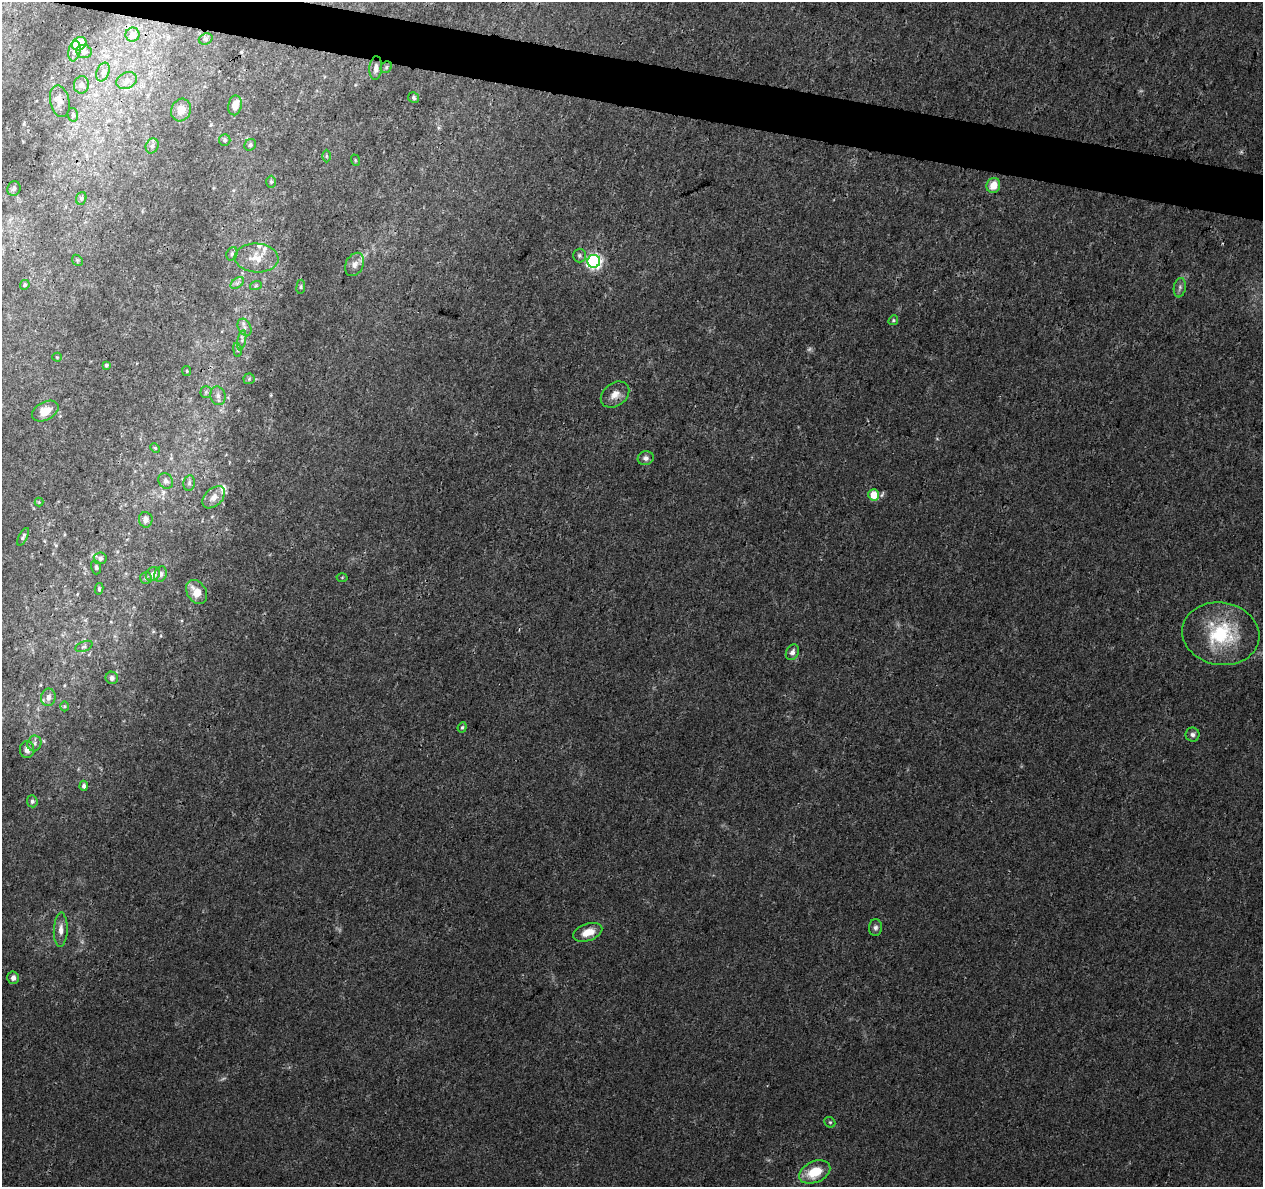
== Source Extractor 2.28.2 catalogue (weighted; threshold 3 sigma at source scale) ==
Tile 11 of 4 x 4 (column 3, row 3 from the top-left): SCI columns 2526-3786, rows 1411-2595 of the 5060 x 5251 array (HDU 1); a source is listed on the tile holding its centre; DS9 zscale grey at full resolution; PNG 1265 x 1189 px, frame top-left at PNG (2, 2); each listed source drawn as its Kron ellipse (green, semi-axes under 4 px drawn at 4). Shown black and unused: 3% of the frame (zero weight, under 3 of 4 exposures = <1% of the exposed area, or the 3 px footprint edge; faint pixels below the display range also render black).
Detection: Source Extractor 2.28.2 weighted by HDU 2 'WHT'; one run over the whole footprint, this tile lists its part. Background 0.00727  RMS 0.0015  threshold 0.00661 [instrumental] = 3 sigma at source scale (4.5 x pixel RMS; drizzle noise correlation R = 1.50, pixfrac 1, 0.0396/0.0396 arcsec/px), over >= 5 px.
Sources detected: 87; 1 too faint to see at this stretch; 1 cosmic-ray / hot-pixel residue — neither listed nor drawn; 3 inside a brighter listed object's ellipse — not listed separately; the other 82 listed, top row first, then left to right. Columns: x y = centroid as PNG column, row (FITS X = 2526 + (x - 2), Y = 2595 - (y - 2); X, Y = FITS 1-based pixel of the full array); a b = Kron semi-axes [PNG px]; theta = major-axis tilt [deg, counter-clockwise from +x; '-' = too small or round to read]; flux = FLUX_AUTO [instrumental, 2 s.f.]
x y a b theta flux
133 35 7 7 - 1.2
206 39 7 5 21 0.34
79 44 8 6 37 3.3
74 51 10 6 79 0.61
84 52 8 6 -8 0.52
386 67 6 5 - 0.25
376 68 12 6 85 0.79
103 72 10 6 68 0.61
127 80 11 8 23 0.95
81 85 9 7 83 0.69
414 98 6 5 - 0.27
60 101 16 9 -78 1.2
235 105 10 6 80 1.5
181 110 11 9 70 1.7
73 115 7 5 -76 0.32
225 140 6 6 - 0.32
250 145 6 5 - 0.34
152 146 8 6 65 0.5
326 156 6 4 -90 0.23
355 160 6 3 -72 0.15
271 182 6 5 - 0.25
993 185 7 6 - 2.1
14 188 7 6 - 0.38
81 198 6 5 - 0.29
232 254 7 5 68 0.32
579 255 7 6 - 0.4
257 258 22 14 -4 2.6
77 260 6 4 -46 0.22
594 261 6 6 - 34
355 264 12 9 63 0.98
237 283 7 5 35 0.44
25 285 5 4 - 0.23
256 285 6 4 20 0.2
301 287 7 3 82 0.21
1180 288 10 6 80 0.46
893 320 5 4 - 0.21
245 327 9 6 -62 0.6
242 340 10 4 78 0.43
237 350 7 3 -81 0.25
57 357 4 4 - 0.15
106 365 4 4 - 0.29
187 371 5 4 - 0.16
249 379 6 5 - 0.26
206 392 5 5 - 0.31
615 395 15 11 38 1.4
218 396 9 7 -73 0.7
45 411 14 9 28 2.1
155 448 5 4 - 0.17
646 458 8 7 - 0.57
166 481 8 7 - 0.62
189 483 8 5 80 0.36
874 495 5 5 - 3.4
214 497 13 8 43 1.3
39 502 4 4 - 0.15
146 520 8 7 - 0.83
23 537 10 4 62 0.34
100 558 6 6 - 0.46
96 567 7 5 -75 0.32
153 574 8 6 43 1.1
160 574 8 6 68 0.55
342 577 5 3 - 0.13
146 578 6 6 - 0.3
99 589 5 4 - 0.22
197 592 13 9 -57 2.2
1221 634 39 31 -10 11
84 646 9 5 22 0.35
792 652 8 6 63 0.64
112 678 6 6 - 0.57
48 697 9 7 79 0.7
64 706 5 3 - 0.13
462 727 5 4 - 0.23
1193 735 7 7 - 0.5
34 743 8 7 - 0.46
27 750 8 7 - 0.82
84 786 5 4 - 0.42
32 801 6 5 - 0.39
875 928 8 6 89 0.45
61 930 17 7 88 1.1
588 932 15 8 19 2.1
13 978 6 6 - 0.62
830 1122 6 5 - 0.22
815 1172 16 10 24 4
Unlisted compact peaks at least as high as the median listed source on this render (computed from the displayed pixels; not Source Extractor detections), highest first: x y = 809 349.